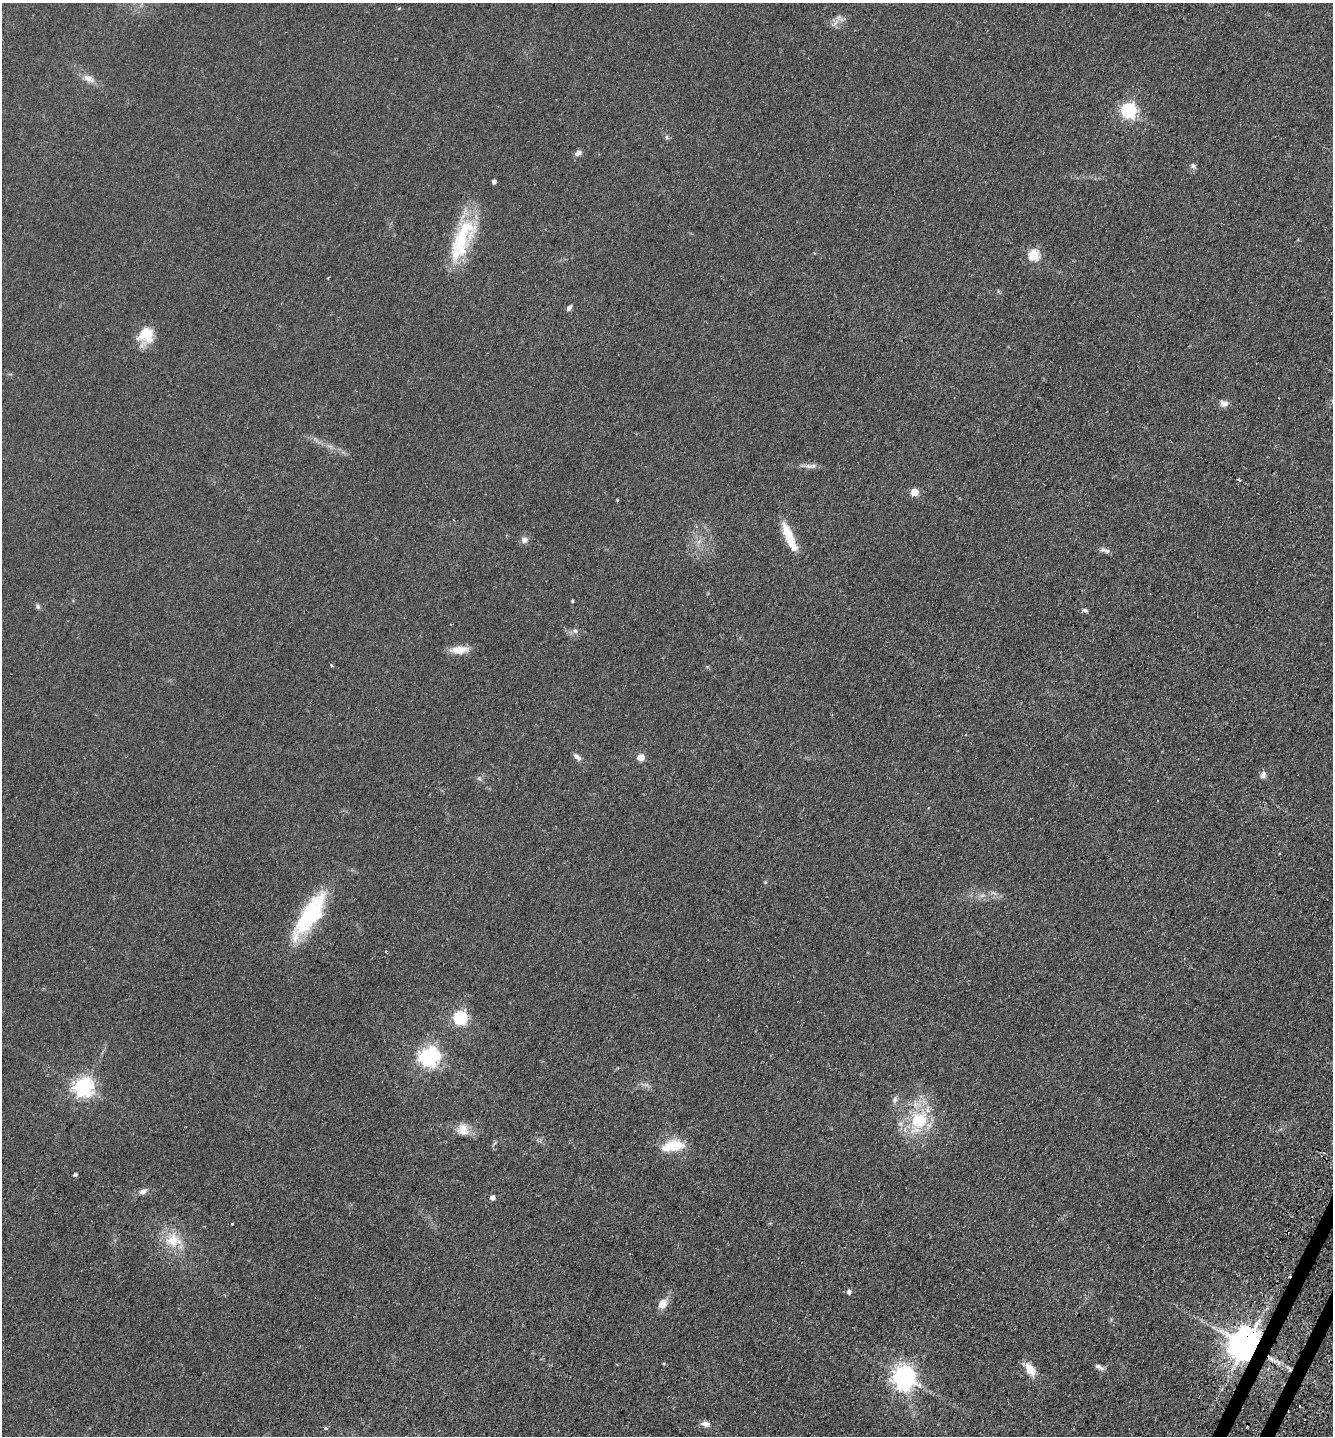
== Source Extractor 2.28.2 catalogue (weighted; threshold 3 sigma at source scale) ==
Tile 6 of 4 x 4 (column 2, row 2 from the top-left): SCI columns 1648-2978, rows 2887-4320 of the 5819 x 5771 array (HDU 1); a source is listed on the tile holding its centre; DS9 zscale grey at full resolution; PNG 1335 x 1438 px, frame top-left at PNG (2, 3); no overlay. Shown black and unused: <1% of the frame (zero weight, under 2 of 3 exposures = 2% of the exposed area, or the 3 px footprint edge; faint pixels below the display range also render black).
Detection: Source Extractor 2.28.2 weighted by HDU 2 'WHT'; one run over the whole footprint, this tile lists its part. Background 0.0324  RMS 0.0069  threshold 0.0311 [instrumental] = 3 sigma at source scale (4.5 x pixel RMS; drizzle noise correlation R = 1.50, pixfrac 1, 0.05/0.05 arcsec/px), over >= 5 px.
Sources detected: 60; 1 too faint to see at this stretch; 1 inside a brighter object's white glare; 3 cosmic-ray / hot-pixel residue — not listed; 1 inside a brighter listed object's ellipse — not listed separately; the other 54 listed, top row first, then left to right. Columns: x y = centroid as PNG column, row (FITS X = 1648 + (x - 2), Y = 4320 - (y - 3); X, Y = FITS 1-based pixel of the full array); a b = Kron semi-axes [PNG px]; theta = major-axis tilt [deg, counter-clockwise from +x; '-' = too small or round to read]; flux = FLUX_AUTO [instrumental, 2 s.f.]
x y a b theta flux
835 23 7 4 70 2.2
89 79 18 9 -25 5.5
1128 110 6 6 - 190
667 137 6 4 -90 1.1
578 153 9 6 26 2.8
1193 166 10 5 -56 1.6
494 182 4 4 - 2.7
460 241 52 24 72 47
1034 255 5 5 - 55
328 277 4 2 - 0.51
569 308 8 5 52 2
146 334 18 17 - 17
1279 398 2 2 - 0.68
1224 403 10 8 -6 3.6
809 466 15 6 -4 3.7
1239 480 4 3 - 1.6
914 492 5 5 - 17
618 500 3 3 - 0.84
789 537 39 9 -67 18
524 540 9 8 - 3.3
1105 550 15 5 -14 2.7
572 601 3 3 - 0.86
38 606 7 5 -65 1.5
1085 610 7 5 -31 1.5
575 631 7 5 -65 1.7
459 650 22 8 2 9
332 665 3 3 - 2.1
577 757 13 6 -41 3
640 757 5 5 - 10
1263 775 10 7 74 2.5
479 778 6 4 -44 1.2
1279 853 3 3 - 1.4
765 882 5 4 - 0.67
309 913 59 18 59 57
460 1018 6 6 - 120
429 1057 7 7 - 360
83 1087 7 7 - 350
895 1099 11 6 65 2.3
919 1120 30 24 50 37
463 1130 15 15 - 8.4
673 1146 26 12 11 20
75 1174 4 3 - 1.5
143 1191 9 6 24 3.5
492 1198 4 4 - 3.8
232 1224 2 2 - 0.64
173 1240 23 19 -5 19
849 1292 6 5 - 2.1
662 1304 14 11 57 6.4
1246 1345 9 8 - 1900
1099 1367 13 5 -27 2.5
1030 1369 16 9 -60 10
904 1377 8 8 - 500
705 1424 11 7 -12 3.5
325 1428 5 3 - 0.77
Overlapping masked pixels (flux is a lower limit): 1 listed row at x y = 1246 1345